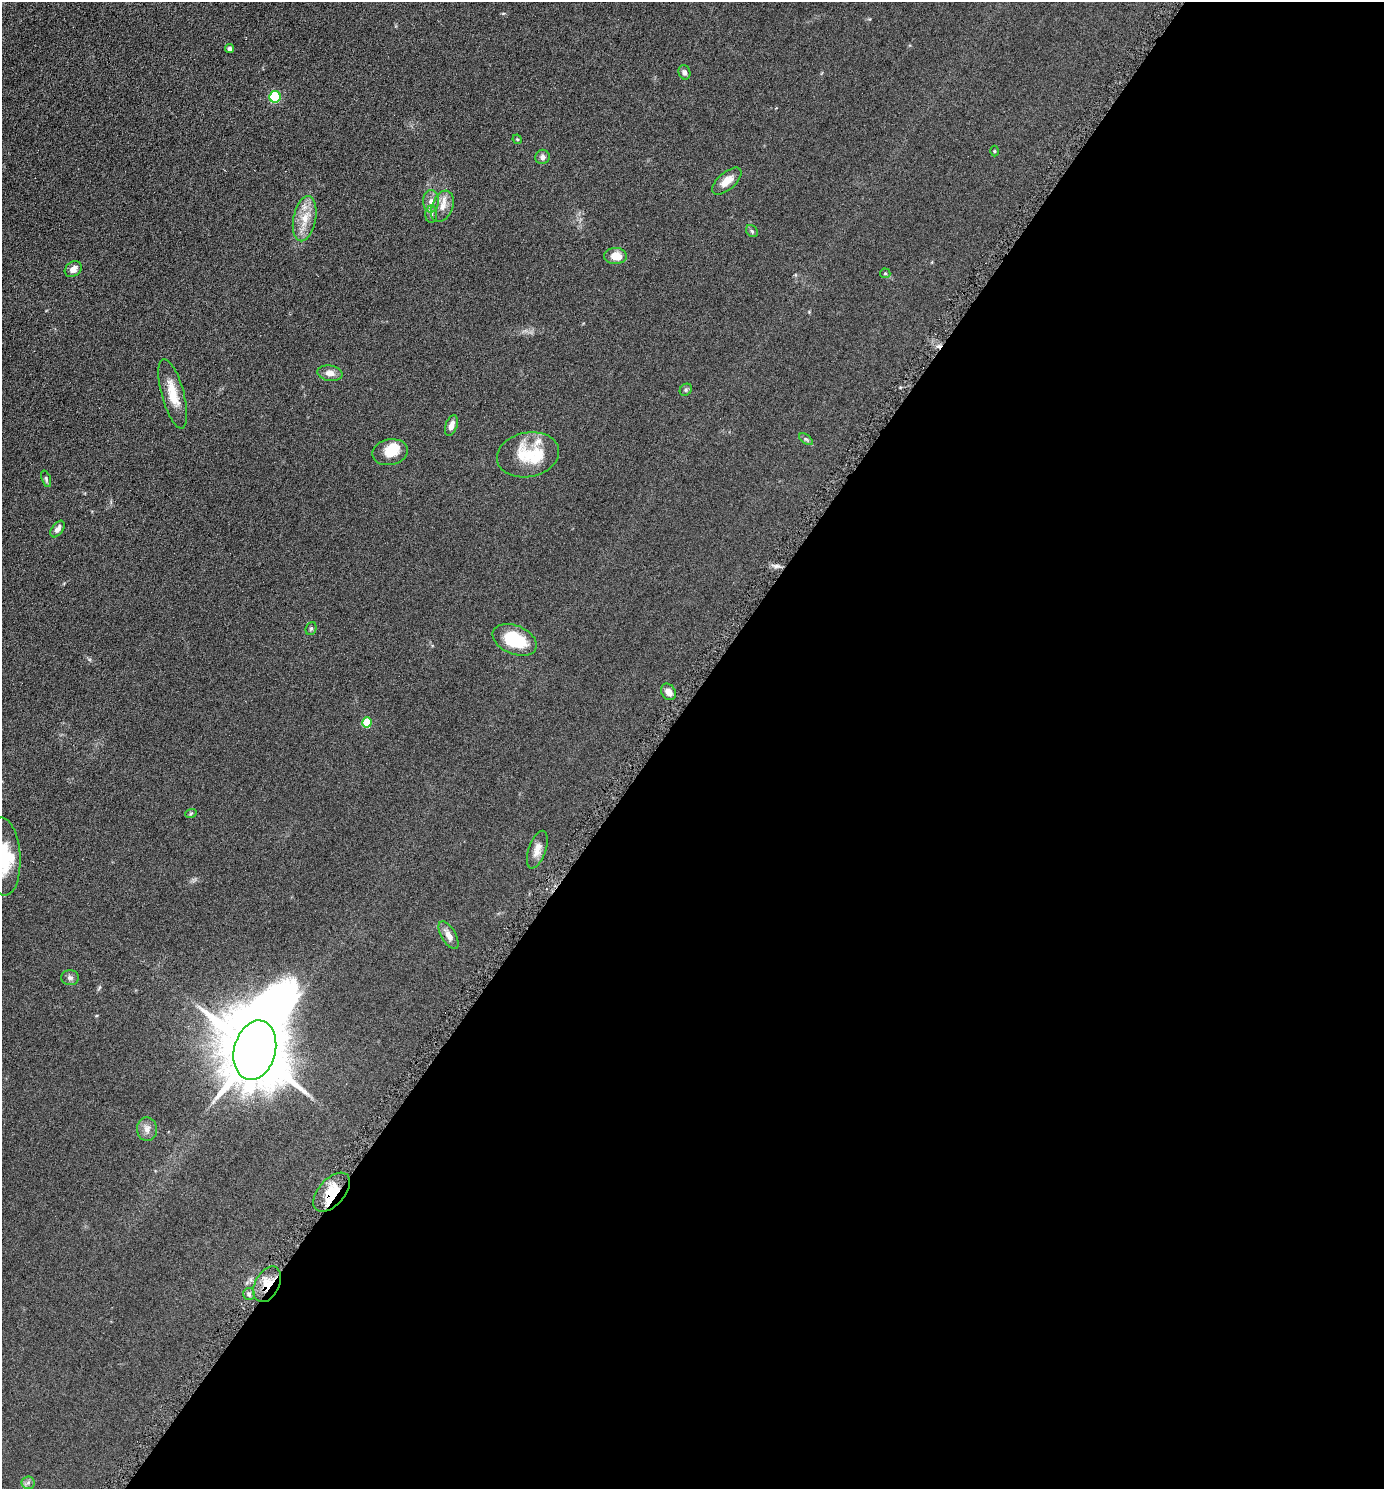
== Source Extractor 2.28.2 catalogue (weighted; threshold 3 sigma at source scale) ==
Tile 12 of 4 x 4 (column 4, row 3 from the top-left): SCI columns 4298-5679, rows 1496-2982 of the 5970 x 5964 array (HDU 1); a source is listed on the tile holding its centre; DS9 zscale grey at full resolution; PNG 1386 x 1491 px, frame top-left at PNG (2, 2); each listed source drawn as its Kron ellipse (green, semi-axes under 4 px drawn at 4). Shown black and unused: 53% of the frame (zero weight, under 4 of 8 exposures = <1% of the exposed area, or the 3 px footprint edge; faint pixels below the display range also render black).
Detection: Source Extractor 2.28.2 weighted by HDU 2 'WHT'; one run over the whole footprint, this tile lists its part. Background 0.0901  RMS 0.0078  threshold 0.032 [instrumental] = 3 sigma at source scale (4.09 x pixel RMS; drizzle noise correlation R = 1.36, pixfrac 0.8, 0.05/0.05 arcsec/px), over >= 5 px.
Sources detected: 45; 3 inside a brighter object's white glare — neither listed nor drawn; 3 inside a brighter listed object's ellipse — not listed separately; the other 39 listed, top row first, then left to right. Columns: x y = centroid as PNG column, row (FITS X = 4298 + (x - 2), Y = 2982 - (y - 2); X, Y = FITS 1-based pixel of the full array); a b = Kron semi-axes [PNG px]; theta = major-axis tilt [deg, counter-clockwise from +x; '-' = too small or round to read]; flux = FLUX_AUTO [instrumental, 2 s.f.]
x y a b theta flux
229 49 5 4 - 1.3
684 72 7 6 - 2.3
275 97 6 5 - 45
517 139 5 4 - 0.71
994 151 5 3 - 0.6
542 157 7 7 - 2.7
727 181 18 8 41 7.8
431 201 11 8 89 3.8
442 206 16 10 68 6.7
431 214 8 6 88 1.9
305 219 23 11 79 12
752 231 6 5 - 1.2
615 256 11 8 2 8.9
73 269 9 7 38 4.4
885 273 5 5 - 0.81
330 373 13 7 -8 4.7
686 390 6 5 - 1.3
173 394 36 11 -75 15
451 425 11 6 71 4.2
806 439 8 4 -36 1.2
390 452 18 13 12 11
528 455 31 22 11 23
46 479 8 4 -72 1.3
58 529 9 5 55 3.7
311 629 7 5 69 1.2
515 640 23 14 -23 30
668 692 9 7 -55 4.1
367 722 5 5 - 25
191 813 6 3 20 0.79
537 850 20 8 71 6.5
3 856 39 17 -87 33
448 935 15 7 -60 5.2
70 978 9 7 -1 2.3
255 1050 30 20 76 8100
147 1129 12 10 -84 4.3
332 1192 23 13 48 18
267 1284 19 12 62 13
249 1294 6 6 - 1.7
28 1483 7 6 - 1.8
Overlapping masked pixels (flux is a lower limit): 2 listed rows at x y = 332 1192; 267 1284
Isophote crosses this tile's border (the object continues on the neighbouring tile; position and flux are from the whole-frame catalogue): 1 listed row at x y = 3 856